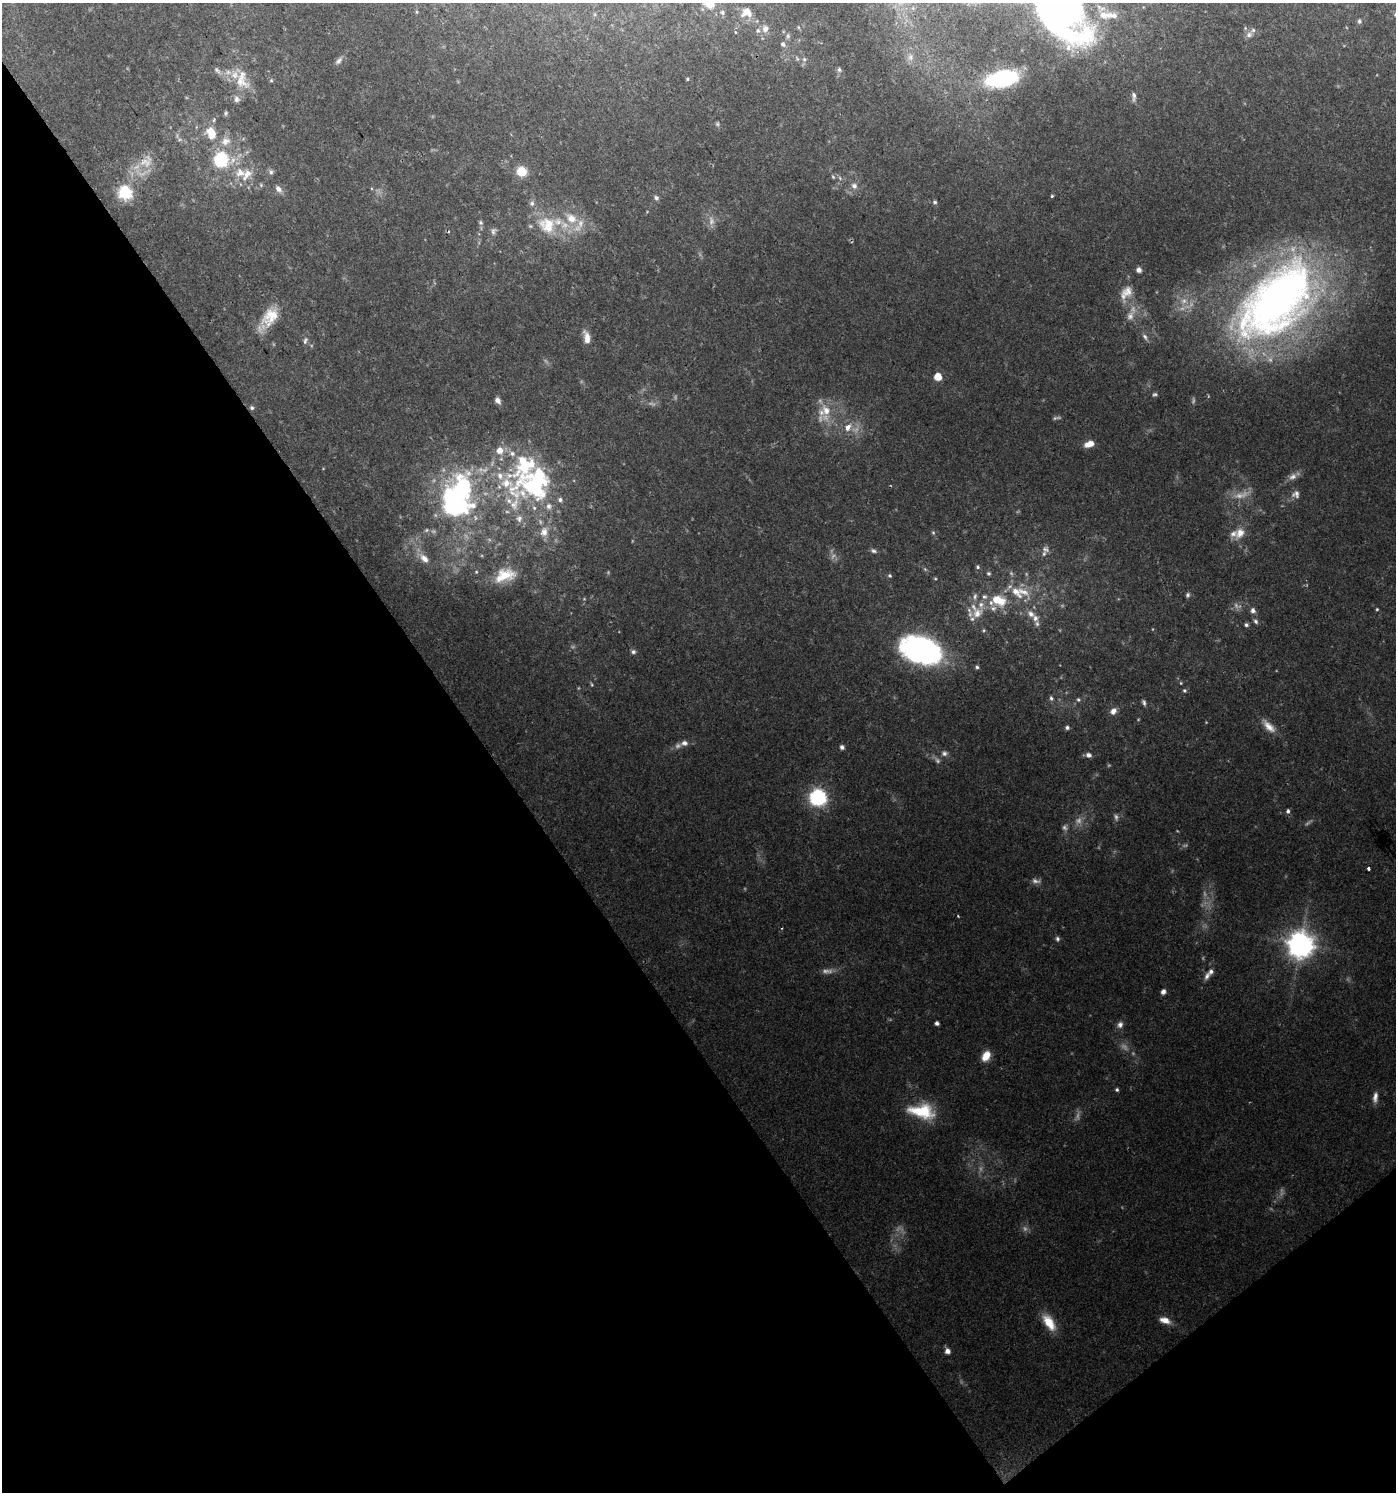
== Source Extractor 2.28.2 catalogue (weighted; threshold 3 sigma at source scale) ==
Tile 14 of 4 x 4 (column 2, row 4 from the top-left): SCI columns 1526-2919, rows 4-1493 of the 5901 x 5965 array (HDU 1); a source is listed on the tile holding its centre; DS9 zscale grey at full resolution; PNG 1398 x 1494 px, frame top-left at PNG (2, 3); no overlay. Shown black and unused: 38% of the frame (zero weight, under 2 of 3 exposures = <1% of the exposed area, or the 3 px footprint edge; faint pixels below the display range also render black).
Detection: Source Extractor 2.28.2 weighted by HDU 2 'WHT'; one run over the whole footprint, this tile lists its part. Background 0.0748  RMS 0.0061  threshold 0.0276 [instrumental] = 3 sigma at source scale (4.5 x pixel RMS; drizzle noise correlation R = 1.50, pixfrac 1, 0.0396/0.0396 arcsec/px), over >= 5 px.
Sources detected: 173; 21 too faint to see at this stretch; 6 inside a brighter object's white glare — not listed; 29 inside a brighter listed object's ellipse — not listed separately; the other 117 listed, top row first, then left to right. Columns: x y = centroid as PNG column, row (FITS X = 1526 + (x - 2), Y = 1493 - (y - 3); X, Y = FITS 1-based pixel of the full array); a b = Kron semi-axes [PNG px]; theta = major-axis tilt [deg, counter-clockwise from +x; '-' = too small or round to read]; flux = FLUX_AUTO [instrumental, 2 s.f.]
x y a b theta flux
709 3 13 10 -68 14
1061 4 84 40 -46 360
722 12 7 6 - 1.7
746 12 17 14 14 7.9
1359 21 5 5 - 1.3
798 27 6 3 -71 0.63
765 29 9 8 - 3.5
736 32 4 3 - 1.2
1249 35 8 7 - 2.3
788 36 6 5 - 1.2
783 44 7 6 - 1.6
910 57 11 7 -90 3.2
804 59 6 5 - 1.1
339 61 11 6 46 2.2
217 70 12 4 -45 2
839 70 7 5 -75 1.3
687 79 4 4 - 0.66
1002 79 26 13 12 73
242 80 30 18 -77 15
1134 96 13 5 88 2.2
226 113 7 4 85 1
717 124 6 5 - 1
211 133 14 10 -69 12
226 141 13 11 19 5.8
221 159 7 6 - 96
147 162 20 17 58 11
522 171 6 5 - 35
271 172 7 6 - 1.6
240 173 13 12 - 7.6
833 177 6 3 -46 0.69
261 185 5 5 - 0.8
854 186 8 7 - 2.6
278 189 11 7 -51 2.8
125 193 6 6 - 88
1052 196 3 3 - 0.84
656 198 6 6 - 1.6
935 202 6 5 - 1.3
532 203 7 6 - 1.8
571 218 16 12 -42 10
481 222 6 5 - 1.2
547 225 26 22 -40 21
449 231 4 3 - 0.84
493 231 9 6 88 1.8
1139 270 5 5 - 2.2
1126 293 23 12 56 7.9
1277 301 96 52 47 390
270 316 28 18 49 16
1145 337 10 6 -60 1.9
587 338 16 7 -80 6.1
305 341 11 5 72 1.8
938 377 5 5 - 11
1155 394 7 4 6 1.1
498 400 7 5 -53 3
252 408 6 5 - 1.3
826 410 17 13 -72 12
848 428 9 7 63 5.2
1089 444 11 6 18 5.5
1293 476 12 8 26 3.4
532 487 66 46 -14 110
461 488 35 22 -72 80
1296 494 11 10 - 3.1
426 530 5 5 - 0.99
933 533 5 5 - 0.85
1240 533 16 12 56 7.2
1045 549 10 9 - 3
873 551 8 5 -20 1.6
424 558 13 8 -46 5.4
978 567 5 5 - 1
925 569 5 5 - 0.82
989 573 5 5 - 0.99
505 575 25 14 16 15
890 575 5 5 - 1
1016 592 25 10 -37 10
1188 595 7 5 88 1.3
975 596 10 5 84 2
996 600 20 11 34 12
1377 609 4 3 - 0.71
1253 610 6 6 - 2.5
977 613 17 13 42 8.9
1031 614 11 8 -49 3.8
1256 621 7 5 -47 1.4
1037 624 7 5 -74 1.6
1246 625 5 5 - 1.4
984 630 5 3 - 0.66
924 650 38 21 -22 150
633 652 6 6 - 1.5
977 667 4 4 - 1.2
592 685 6 3 -71 0.66
1184 690 5 5 - 1.1
1051 698 7 5 -79 1.3
1078 700 6 5 - 1
1144 702 8 4 -75 1.4
1113 711 8 6 48 3.7
1269 726 20 9 -46 6.3
1067 728 5 5 - 1.5
684 743 10 7 -3 2.9
842 747 5 5 - 1.9
944 753 7 6 - 1.9
1089 755 8 6 -16 2.3
818 797 7 7 - 200
1288 811 6 5 - 1.4
1369 868 3 3 - 3.9
1035 881 13 6 -14 2.6
958 916 3 2 - 0.5
1057 939 6 6 - 1.4
1300 944 8 8 - 720
1207 976 11 6 63 2.6
1163 992 5 5 - 2.4
937 1023 4 4 - 2
1120 1025 8 7 - 2.5
986 1056 11 8 59 8.2
1117 1090 4 4 - 1.1
1375 1097 13 6 82 3.3
922 1111 30 15 -9 27
1165 1320 12 7 -17 5.7
1049 1322 22 11 -56 12
947 1351 6 6 - 3
Isophote crosses this tile's border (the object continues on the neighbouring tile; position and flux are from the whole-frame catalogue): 2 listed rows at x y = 709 3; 1061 4